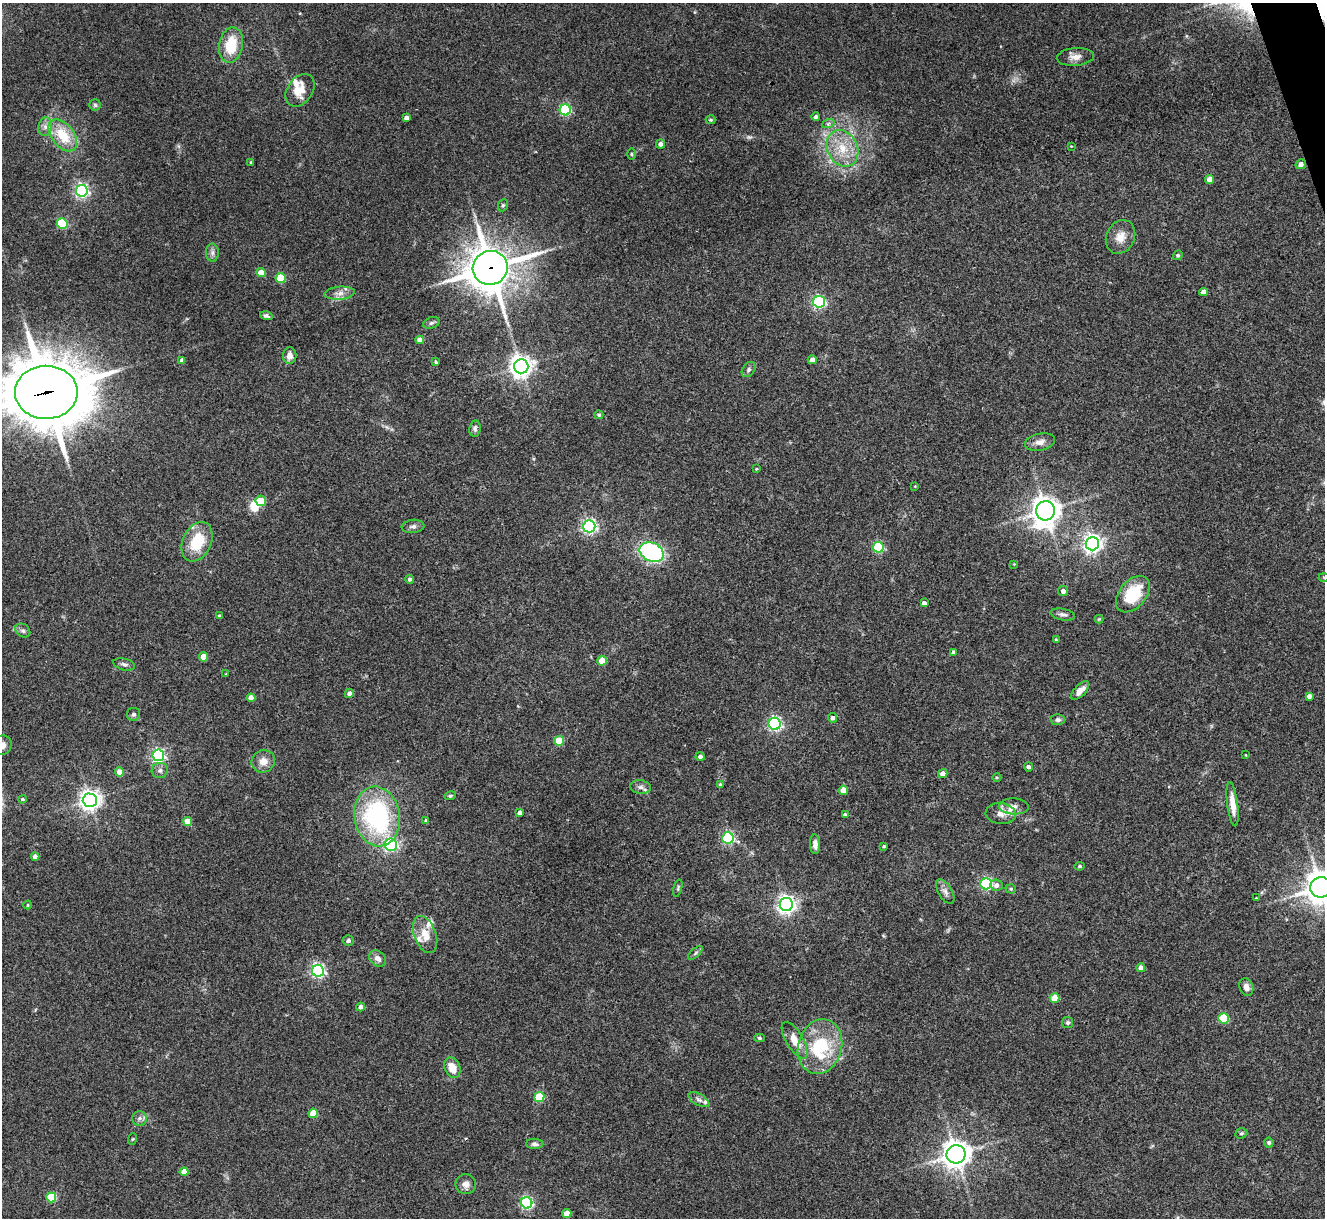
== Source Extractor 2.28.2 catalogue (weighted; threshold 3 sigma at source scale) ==
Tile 10 of 4 x 4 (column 2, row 3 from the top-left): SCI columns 1328-2650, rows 1489-2704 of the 5298 x 5285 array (HDU 1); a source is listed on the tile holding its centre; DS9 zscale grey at full resolution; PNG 1327 x 1220 px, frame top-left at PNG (2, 3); each listed source drawn as its Kron ellipse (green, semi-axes under 4 px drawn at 4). Shown black and unused: <1% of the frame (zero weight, under 3 of 4 exposures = <1% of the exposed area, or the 3 px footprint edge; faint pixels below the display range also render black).
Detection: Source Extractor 2.28.2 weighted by HDU 2 'WHT'; one run over the whole footprint, this tile lists its part. Background 0.143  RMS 0.0071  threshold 0.0322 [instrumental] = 3 sigma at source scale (4.5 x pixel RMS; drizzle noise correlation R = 1.50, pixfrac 1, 0.05/0.05 arcsec/px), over >= 5 px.
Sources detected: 153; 1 too faint to see at this stretch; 1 inside a brighter object's white glare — neither listed nor drawn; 5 inside a brighter listed object's ellipse — not listed separately; the other 146 listed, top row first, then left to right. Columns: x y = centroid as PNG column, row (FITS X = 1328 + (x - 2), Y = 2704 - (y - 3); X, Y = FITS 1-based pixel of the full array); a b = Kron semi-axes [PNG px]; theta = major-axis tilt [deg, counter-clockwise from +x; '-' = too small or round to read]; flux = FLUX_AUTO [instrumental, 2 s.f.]
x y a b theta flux
231 45 18 12 79 23
1075 57 19 9 5 5.4
300 90 18 12 54 12
95 105 5 5 - 1.3
565 110 5 5 - 82
816 117 4 4 - 1.6
406 118 4 4 - 3.3
711 120 5 4 - 0.96
828 124 6 4 19 1.2
45 127 9 7 77 3.4
63 135 18 11 -51 21
660 144 4 4 - 2.7
1071 146 3 3 - 0.48
842 148 19 15 -64 18
631 154 6 3 -89 0.82
251 162 3 2 - 0.83
1301 164 5 5 - 3
1210 179 4 4 - 5.7
82 191 6 6 - 180
503 205 6 5 - 1.1
62 224 5 5 - 51
1121 237 17 14 64 8.7
212 253 9 6 -89 2.4
1178 255 5 4 - 1.2
490 268 17 17 - 1800
261 273 4 4 - 12
281 278 5 5 - 31
1204 292 4 4 - 4.8
340 293 15 6 5 4.5
819 302 6 6 - 130
266 316 6 4 -16 1.5
431 323 8 5 19 1.6
420 340 4 4 - 5.1
290 356 8 7 - 4.9
812 360 4 4 - 5.5
182 361 4 4 - 4.1
436 362 3 3 - 1
521 366 7 7 - 530
749 370 8 6 53 1.9
46 392 31 26 1 4500
599 415 4 4 - 1.2
475 428 8 5 81 1.8
1040 442 15 8 12 4.9
756 469 4 4 - 0.62
915 486 4 2 - 0.48
261 501 5 5 - 16
1046 511 10 9 - 810
413 526 11 6 6 2.5
589 526 6 6 - 180
197 542 21 14 65 25
1092 544 7 6 - 320
878 547 5 5 - 52
652 552 12 9 -25 74
1014 564 4 3 - 0.51
1324 577 5 3 - 0.67
410 579 4 4 - 1.9
1063 591 5 5 - 2.8
1133 594 21 13 50 30
924 603 4 4 - 2.6
1063 614 12 5 -11 2.5
219 616 4 3 - 1.1
1099 619 4 4 - 0.64
23 631 8 6 -35 2
1056 640 4 3 - 0.87
954 652 4 4 - 2.6
204 657 4 4 - 9.7
602 661 5 4 - 13
124 664 11 5 -14 2.3
226 674 3 3 - 0.49
1080 690 12 5 46 5.2
349 693 5 4 - 2.9
1309 696 4 4 - 2.7
251 698 4 4 - 7.7
133 714 6 6 - 1.6
833 718 4 4 - 2.1
1058 720 7 5 2 2.1
775 724 6 6 - 160
559 741 5 5 - 20
2 745 10 9 - 4.1
158 755 6 6 - 150
1246 755 4 2 - 0.45
700 757 4 4 - 2
263 761 12 11 - 6.6
1029 767 4 4 - 1.8
160 770 8 7 - 2.3
119 772 4 4 - 5.7
943 773 5 4 - 3.8
997 777 4 3 - 0.62
720 785 4 3 - 0.87
641 787 10 7 -10 3
843 790 4 4 - 7.7
450 796 6 4 17 0.95
22 799 4 4 - 1.1
90 800 7 7 - 420
1233 804 22 5 -83 8.5
1014 806 15 8 -3 5.1
519 813 4 4 - 2.2
1001 814 15 10 -5 6.6
845 815 4 4 - 2.3
377 816 30 22 -81 100
187 821 4 4 - 11
426 821 4 4 - 1.1
728 838 6 5 - 110
815 844 10 5 -87 3.4
391 845 6 6 - 120
884 846 4 3 - 1
35 857 4 4 - 5.1
1080 866 5 4 - 1
986 884 6 5 - 99
996 885 6 5 - 2.6
1321 887 10 10 - 1100
678 888 9 3 75 0.97
1011 889 5 4 - 1.1
945 892 13 7 -59 3.6
1256 898 2 2 - 0.4
786 904 6 6 - 340
28 905 4 4 - 0.68
425 934 19 11 -70 9.9
348 941 5 5 - 1.7
695 953 9 4 42 1.4
378 959 9 7 -41 3.9
1141 968 4 4 - 4.4
318 971 6 6 - 170
1246 987 9 6 -70 3.5
1055 998 5 4 - 12
361 1007 4 4 - 3
1223 1018 5 5 - 36
1068 1023 5 5 - 1.6
759 1038 5 4 - 1.2
795 1040 21 8 -59 11
820 1047 28 22 74 47
452 1068 11 7 -68 10
539 1097 5 5 - 27
699 1100 11 5 -30 2.5
313 1113 4 4 - 14
139 1118 7 7 - 2.5
1241 1133 6 5 - 1.2
132 1139 6 3 70 0.71
1269 1143 5 4 - 1.5
535 1144 8 5 -2 2.1
956 1154 9 9 - 750
184 1172 4 4 - 8.6
466 1184 10 10 - 4.5
51 1197 5 5 - 32
527 1203 6 5 - 110
567 1213 4 4 - 8
Overlapping masked pixels (flux is a lower limit): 2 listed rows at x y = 490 268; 46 392
Isophote crosses this tile's border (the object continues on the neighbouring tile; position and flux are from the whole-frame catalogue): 4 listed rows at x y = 46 392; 1324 577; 2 745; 1321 887